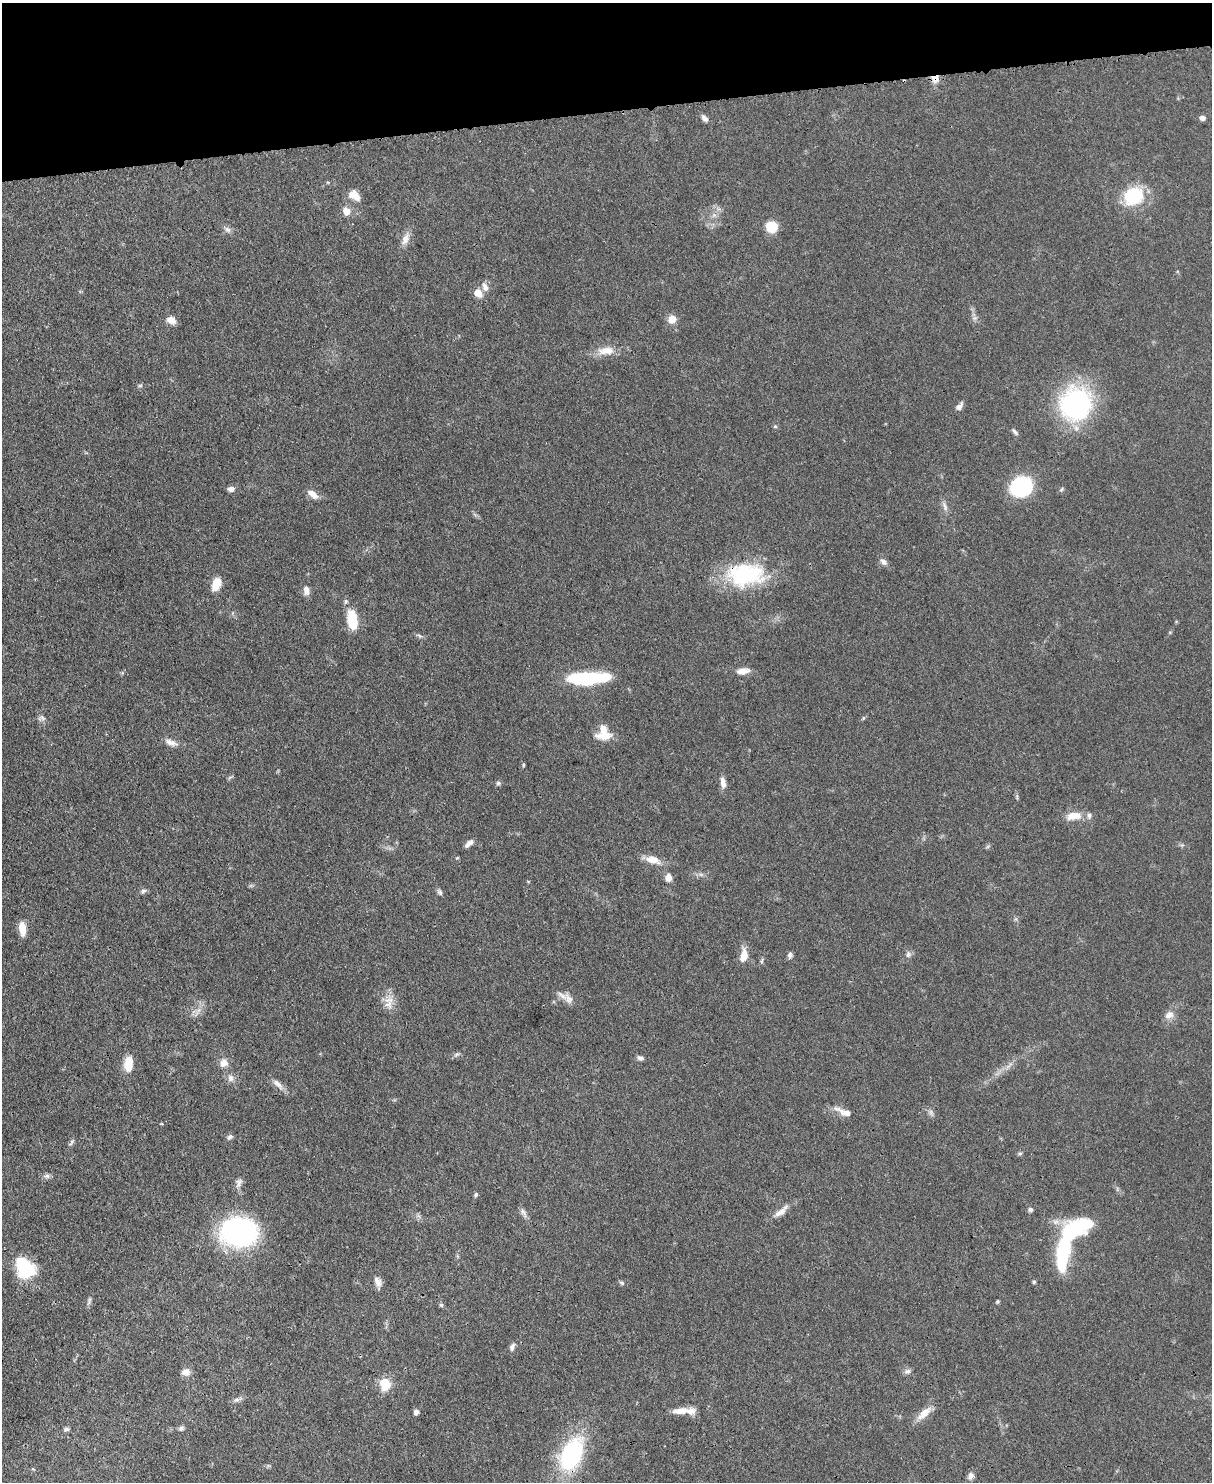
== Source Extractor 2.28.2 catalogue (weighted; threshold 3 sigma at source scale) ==
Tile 3 of 4 x 3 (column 3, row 1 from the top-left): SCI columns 2501-3710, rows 3177-4656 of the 5000 x 4982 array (HDU 1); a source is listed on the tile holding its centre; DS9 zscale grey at full resolution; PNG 1214 x 1484 px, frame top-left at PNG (2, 3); no overlay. Shown black and unused: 7% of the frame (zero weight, under 3 of 4 exposures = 9% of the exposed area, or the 3 px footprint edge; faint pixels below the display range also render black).
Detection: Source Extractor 2.28.2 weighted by HDU 2 'WHT'; one run over the whole footprint, this tile lists its part. Background 0.0551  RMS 0.004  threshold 0.0179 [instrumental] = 3 sigma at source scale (4.5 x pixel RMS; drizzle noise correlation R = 1.50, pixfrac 1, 0.05/0.05 arcsec/px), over >= 5 px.
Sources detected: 107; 2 too faint to see at this stretch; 2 inside a brighter object's white glare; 1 cosmic-ray / hot-pixel residue — not listed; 5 inside a brighter listed object's ellipse — not listed separately; the other 97 listed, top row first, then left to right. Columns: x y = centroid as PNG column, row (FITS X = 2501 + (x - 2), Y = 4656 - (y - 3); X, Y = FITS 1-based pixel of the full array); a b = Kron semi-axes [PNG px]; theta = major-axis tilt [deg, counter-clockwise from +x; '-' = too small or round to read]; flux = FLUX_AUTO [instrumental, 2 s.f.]
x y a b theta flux
935 78 9 8 - 3.8
704 118 10 6 -49 1.8
1202 118 7 5 -10 1.5
353 195 12 12 - 4
1133 196 26 21 27 19
346 211 7 6 - 5.2
714 215 7 6 - 1.3
772 227 9 9 - 12
227 229 10 6 -38 1.5
405 239 19 9 64 3.4
485 287 13 8 -63 2.5
478 293 9 7 -46 5.1
975 318 7 6 - 1.1
672 319 8 7 - 4.8
171 320 10 7 -25 3.7
606 351 25 11 4 6.2
140 386 6 4 1 0.59
1075 404 25 23 65 86
959 406 10 6 48 2
775 426 5 5 - 0.57
1015 432 10 5 -48 1
1021 486 20 17 25 38
231 489 8 6 6 1.9
1062 489 8 5 49 0.66
313 494 14 7 -38 3.5
945 506 16 6 -69 1.8
883 562 11 7 -45 1.8
746 574 48 28 1 37
216 584 14 9 70 6.4
306 590 11 7 -86 2.7
352 620 20 10 -80 13
420 636 7 5 -35 0.86
743 671 16 8 7 3.5
587 678 44 11 3 34
43 718 10 6 -45 1.3
604 735 24 10 5 5.7
171 742 17 7 -22 2.8
523 765 6 3 -90 0.45
230 777 7 4 19 0.61
723 782 14 7 -78 2.6
498 783 6 5 - 0.81
1017 796 9 3 -85 0.65
1074 816 19 9 9 6
469 843 11 5 41 2
457 858 5 3 - 0.35
652 860 19 10 -16 5.1
701 874 7 5 -1 0.98
668 877 8 7 - 3.1
528 881 5 3 - 0.33
143 891 9 6 33 1.1
440 892 9 6 -58 1
22 929 13 7 -84 6.3
908 954 9 7 -89 1.4
790 955 7 5 81 1.3
744 956 14 8 80 5.3
762 961 8 4 81 0.68
569 999 18 9 -59 3.1
389 1002 20 13 85 4.9
1169 1015 14 10 35 2.9
456 1054 8 5 20 0.95
640 1058 9 6 -17 1.2
224 1063 10 9 - 3.2
128 1064 19 10 86 6
231 1078 9 8 - 2.2
278 1084 19 7 -44 2.7
844 1112 25 8 -22 4
161 1124 3 3 - 0.5
230 1137 7 6 - 1.2
71 1142 11 4 51 0.95
1020 1153 6 4 1 0.61
47 1176 7 7 - 1.2
239 1182 12 8 72 1.9
476 1195 6 4 74 0.68
1030 1210 6 5 - 0.94
781 1211 25 8 39 3.6
524 1213 13 6 -62 1.7
239 1232 26 20 1 99
1063 1252 43 12 83 32
26 1270 21 18 76 19
1034 1282 5 4 - 0.58
378 1283 12 9 87 2.4
621 1283 6 5 - 0.74
89 1301 14 3 74 1
997 1301 5 4 - 0.5
441 1305 5 5 - 0.69
512 1347 10 6 70 1.5
907 1371 9 7 14 1.3
186 1372 12 9 -4 2.5
385 1384 12 10 -79 9.5
236 1400 9 6 15 1.3
681 1411 22 8 5 4.6
416 1412 5 4 - 2
924 1413 24 9 41 5
181 1428 7 6 - 1.1
66 1429 9 6 13 0.93
571 1454 38 22 65 46
971 1476 10 8 70 1.8
Overlapping masked pixels (flux is a lower limit): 2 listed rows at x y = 935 78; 746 574